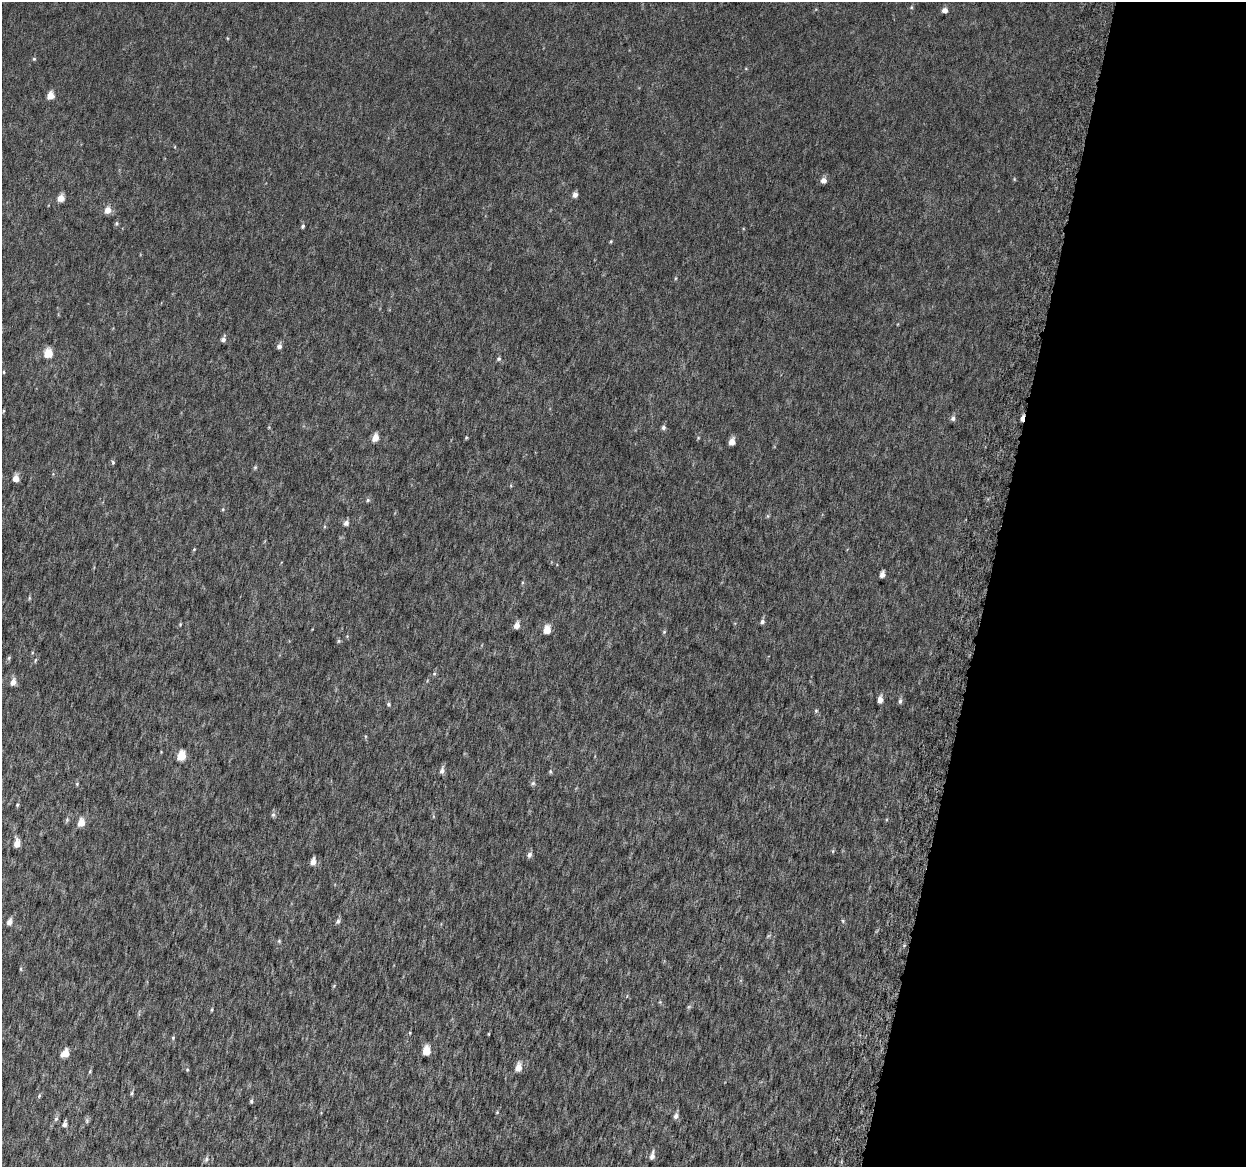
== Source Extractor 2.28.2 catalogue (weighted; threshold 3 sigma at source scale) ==
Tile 8 of 4 x 4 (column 4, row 2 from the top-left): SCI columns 3783-5026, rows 2640-3804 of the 5084 x 5337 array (HDU 1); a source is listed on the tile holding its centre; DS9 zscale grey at full resolution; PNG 1248 x 1169 px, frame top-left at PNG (2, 2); no overlay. Shown black and unused: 21% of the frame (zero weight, under 6 of 12 exposures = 5% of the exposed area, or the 3 px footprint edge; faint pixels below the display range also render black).
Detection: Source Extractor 2.28.2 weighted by HDU 2 'WHT'; one run over the whole footprint, this tile lists its part. Background 0.00174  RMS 0.0014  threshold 0.00566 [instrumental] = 3 sigma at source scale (4.09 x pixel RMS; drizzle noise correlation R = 1.36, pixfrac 0.8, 0.0396/0.0396 arcsec/px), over >= 5 px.
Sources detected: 92; all 92 listed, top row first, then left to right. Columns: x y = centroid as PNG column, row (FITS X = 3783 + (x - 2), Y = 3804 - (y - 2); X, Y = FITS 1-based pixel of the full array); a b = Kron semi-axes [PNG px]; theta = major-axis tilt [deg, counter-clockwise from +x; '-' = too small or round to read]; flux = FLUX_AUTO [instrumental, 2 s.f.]
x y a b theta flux
911 7 6 4 89 0.15
945 10 5 5 - 0.75
227 38 5 3 - 0.1
34 59 5 4 - 0.17
746 69 5 3 - 0.1
50 95 5 5 - 1.8
1014 179 6 3 -72 0.11
823 180 6 5 - 0.81
575 195 5 5 - 0.64
61 198 6 5 - 1.6
108 210 6 6 - 1.3
117 223 5 5 - 0.22
303 226 5 4 - 0.22
611 241 5 3 - 0.12
675 278 6 4 89 0.13
223 339 6 5 - 0.49
279 346 6 5 - 0.52
48 353 5 5 - 4.1
499 359 6 6 - 0.26
4 372 4 3 - 0.12
3 411 5 3 - 0.13
953 418 7 6 - 0.4
1022 418 6 3 79 1
269 427 5 3 - 0.11
663 427 6 5 - 0.32
466 437 4 4 - 0.13
375 438 6 5 - 1.5
698 438 5 4 - 0.14
732 442 5 4 - 1.3
113 462 6 4 -69 0.19
255 467 6 4 68 0.19
16 478 5 5 - 1.5
368 500 6 5 - 0.21
223 509 4 4 - 0.14
768 516 7 4 90 0.17
346 523 7 6 - 0.49
194 549 4 4 - 0.13
882 574 6 4 72 0.74
29 598 6 4 90 0.16
762 622 6 4 55 0.4
180 624 5 4 - 0.14
517 625 6 5 - 0.98
547 629 6 5 - 2.3
664 632 5 4 - 0.16
339 641 6 5 - 0.18
9 658 6 4 49 0.18
35 660 7 3 81 0.15
434 674 6 5 - 0.21
13 682 6 5 - 0.92
880 699 6 4 82 0.99
900 701 7 5 74 0.31
388 704 5 5 - 0.22
816 711 5 5 - 0.18
365 736 5 3 - 0.14
181 756 6 5 - 4.2
442 770 8 5 74 0.49
550 772 6 4 -71 0.16
533 783 7 5 15 0.26
77 784 4 4 - 0.14
17 805 5 4 - 0.17
273 815 7 6 - 0.29
67 820 7 5 70 0.21
81 823 6 5 - 2
17 843 6 5 - 1.7
833 851 6 4 -90 0.15
529 855 7 5 66 0.43
313 861 7 5 75 0.87
338 921 7 5 69 0.32
843 921 5 5 - 0.18
10 922 6 5 - 0.76
279 941 5 5 - 0.18
21 969 6 4 -89 0.13
334 986 5 4 - 0.14
689 1007 7 4 45 0.2
212 1010 5 3 - 0.14
410 1033 5 3 - 0.1
173 1038 6 4 71 0.18
426 1051 6 5 - 3.2
65 1053 6 5 - 1.9
518 1067 7 5 73 1.5
187 1070 5 5 - 0.15
90 1071 6 4 74 0.17
132 1093 7 4 83 0.19
39 1096 6 4 78 0.18
251 1101 5 4 - 0.22
497 1112 5 4 - 0.11
676 1116 7 6 - 0.47
56 1119 7 5 71 0.3
87 1121 7 5 84 0.24
65 1124 7 5 77 0.4
652 1156 10 5 79 0.58
206 1159 8 5 71 0.32
Overlapping masked pixels (flux is a lower limit): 1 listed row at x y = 1022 418